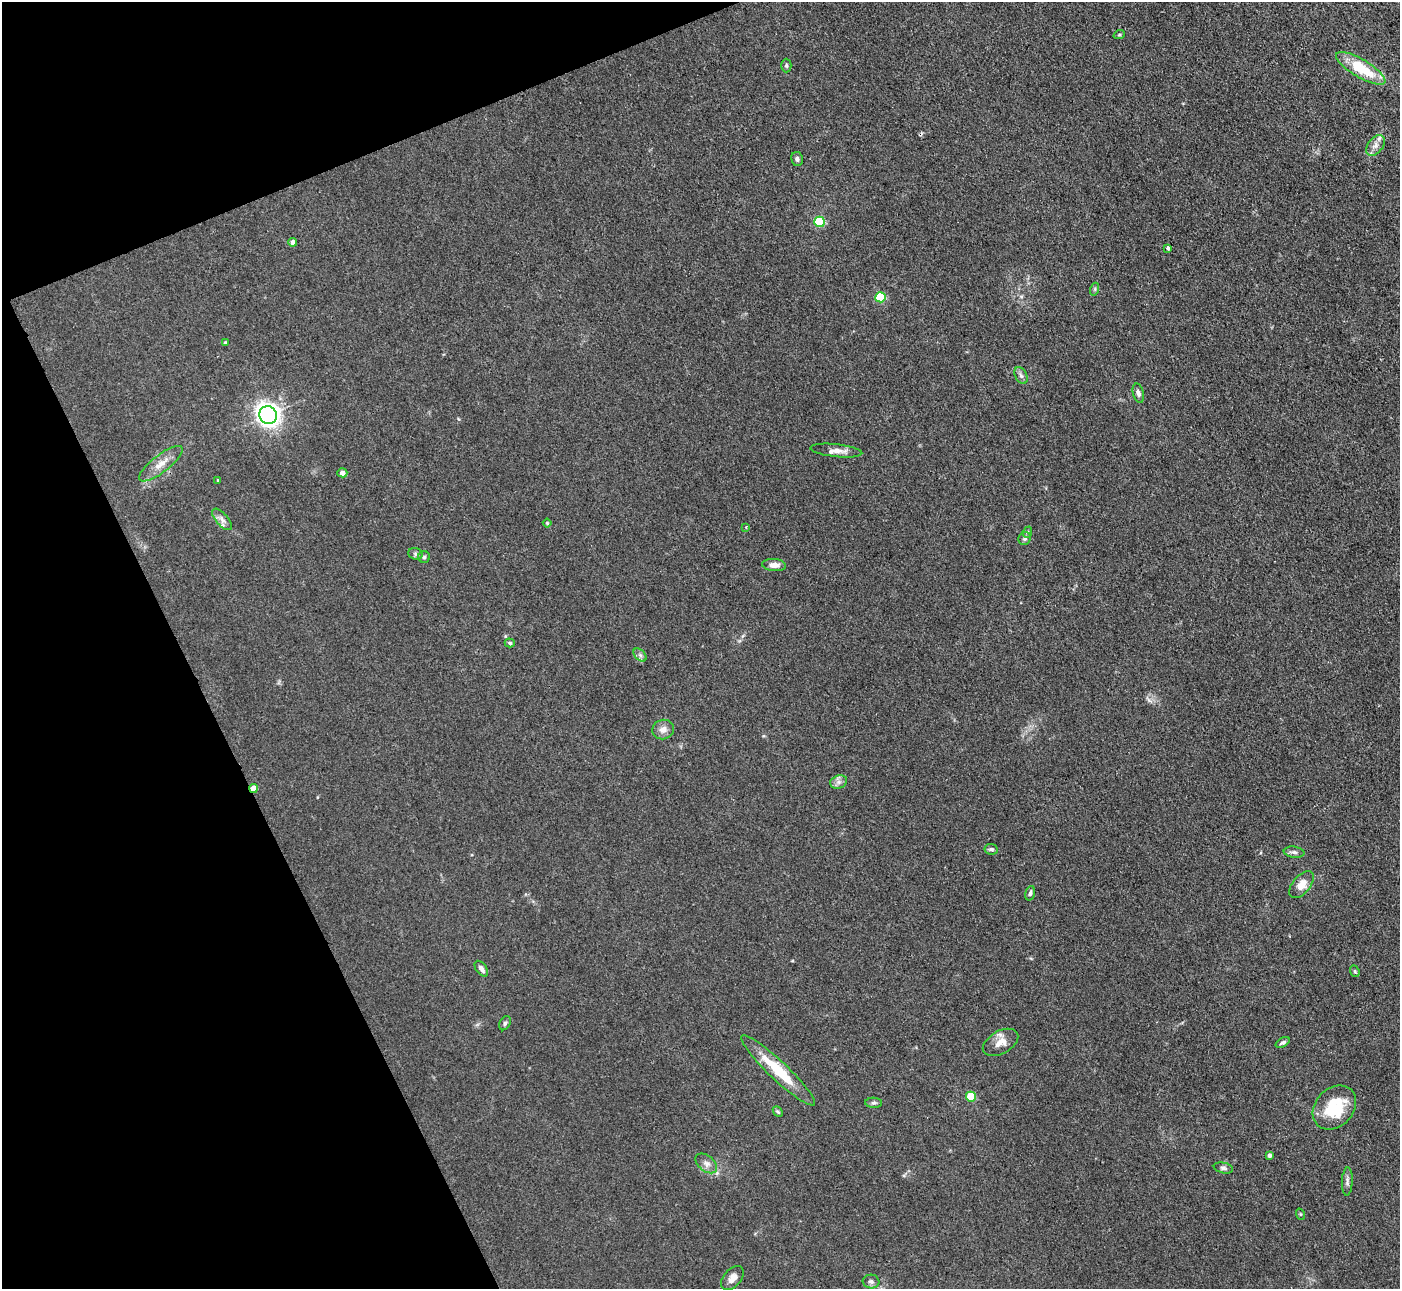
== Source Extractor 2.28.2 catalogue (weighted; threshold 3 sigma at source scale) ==
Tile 5 of 4 x 4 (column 1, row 2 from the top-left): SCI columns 3-1400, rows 2860-4146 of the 5599 x 5585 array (HDU 1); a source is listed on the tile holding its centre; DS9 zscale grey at full resolution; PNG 1402 x 1291 px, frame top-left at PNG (2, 2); each listed source drawn as its Kron ellipse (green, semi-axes under 4 px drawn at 4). Shown black and unused: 20% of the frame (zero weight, under 3 of 4 exposures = <1% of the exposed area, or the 3 px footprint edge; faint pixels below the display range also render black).
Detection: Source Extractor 2.28.2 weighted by HDU 2 'WHT'; one run over the whole footprint, this tile lists its part. Background 0.0557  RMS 0.0059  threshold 0.0266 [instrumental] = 3 sigma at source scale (4.5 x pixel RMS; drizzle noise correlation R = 1.50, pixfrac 1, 0.05/0.05 arcsec/px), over >= 5 px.
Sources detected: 56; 1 cosmic-ray / hot-pixel residue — neither listed nor drawn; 3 inside a brighter listed object's ellipse — not listed separately; the other 52 listed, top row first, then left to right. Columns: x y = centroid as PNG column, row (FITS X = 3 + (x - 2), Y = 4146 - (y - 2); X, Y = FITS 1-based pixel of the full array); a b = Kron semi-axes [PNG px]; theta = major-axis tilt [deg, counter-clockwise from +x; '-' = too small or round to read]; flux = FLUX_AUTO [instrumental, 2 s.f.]
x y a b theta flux
1119 35 6 3 18 0.67
786 65 7 5 89 1.1
1361 68 28 9 -31 26
1375 145 12 7 51 3.3
797 159 7 6 - 1.6
820 222 5 5 - 33
293 242 4 4 - 2.8
1168 248 3 3 - 4.8
1095 289 6 4 72 0.84
880 297 5 5 - 30
225 342 3 3 - 0.58
1021 376 9 5 -62 1.9
1138 393 10 5 -75 2
268 415 9 8 - 280
836 451 26 6 -6 4.4
161 464 27 8 38 7.2
342 473 5 4 - 3
218 480 3 3 - 0.62
222 519 13 6 -49 3
547 523 4 4 - 0.71
746 527 3 3 - 0.76
1028 532 6 4 70 0.77
1025 538 7 6 - 1.4
415 554 7 5 -21 1.4
424 557 6 6 - 1
774 565 12 6 -4 4.2
510 643 5 4 - 1
640 655 8 4 -45 1.5
663 729 11 9 18 4.1
839 782 8 6 21 2.3
253 788 4 4 - 7.8
991 849 7 5 -9 1.5
1294 852 10 5 -7 1.8
1301 885 16 8 50 6.7
1030 893 7 4 74 1.3
481 969 9 5 -54 2.6
1355 971 6 4 -68 0.96
505 1023 7 5 60 1.3
1001 1042 19 11 29 6.1
1283 1042 8 4 30 1.3
778 1070 50 9 -43 23
971 1097 5 5 - 23
874 1103 8 5 -2 1.4
1334 1107 24 19 47 27
778 1112 6 4 -48 0.93
1269 1155 4 4 - 2.4
706 1163 12 7 -39 3.2
1223 1168 9 5 -12 1.5
1347 1181 14 5 88 2.2
1300 1214 6 3 -71 0.61
732 1278 14 8 50 4.1
871 1281 8 7 - 1.9
Overlapping masked pixels (flux is a lower limit): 1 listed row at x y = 253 788